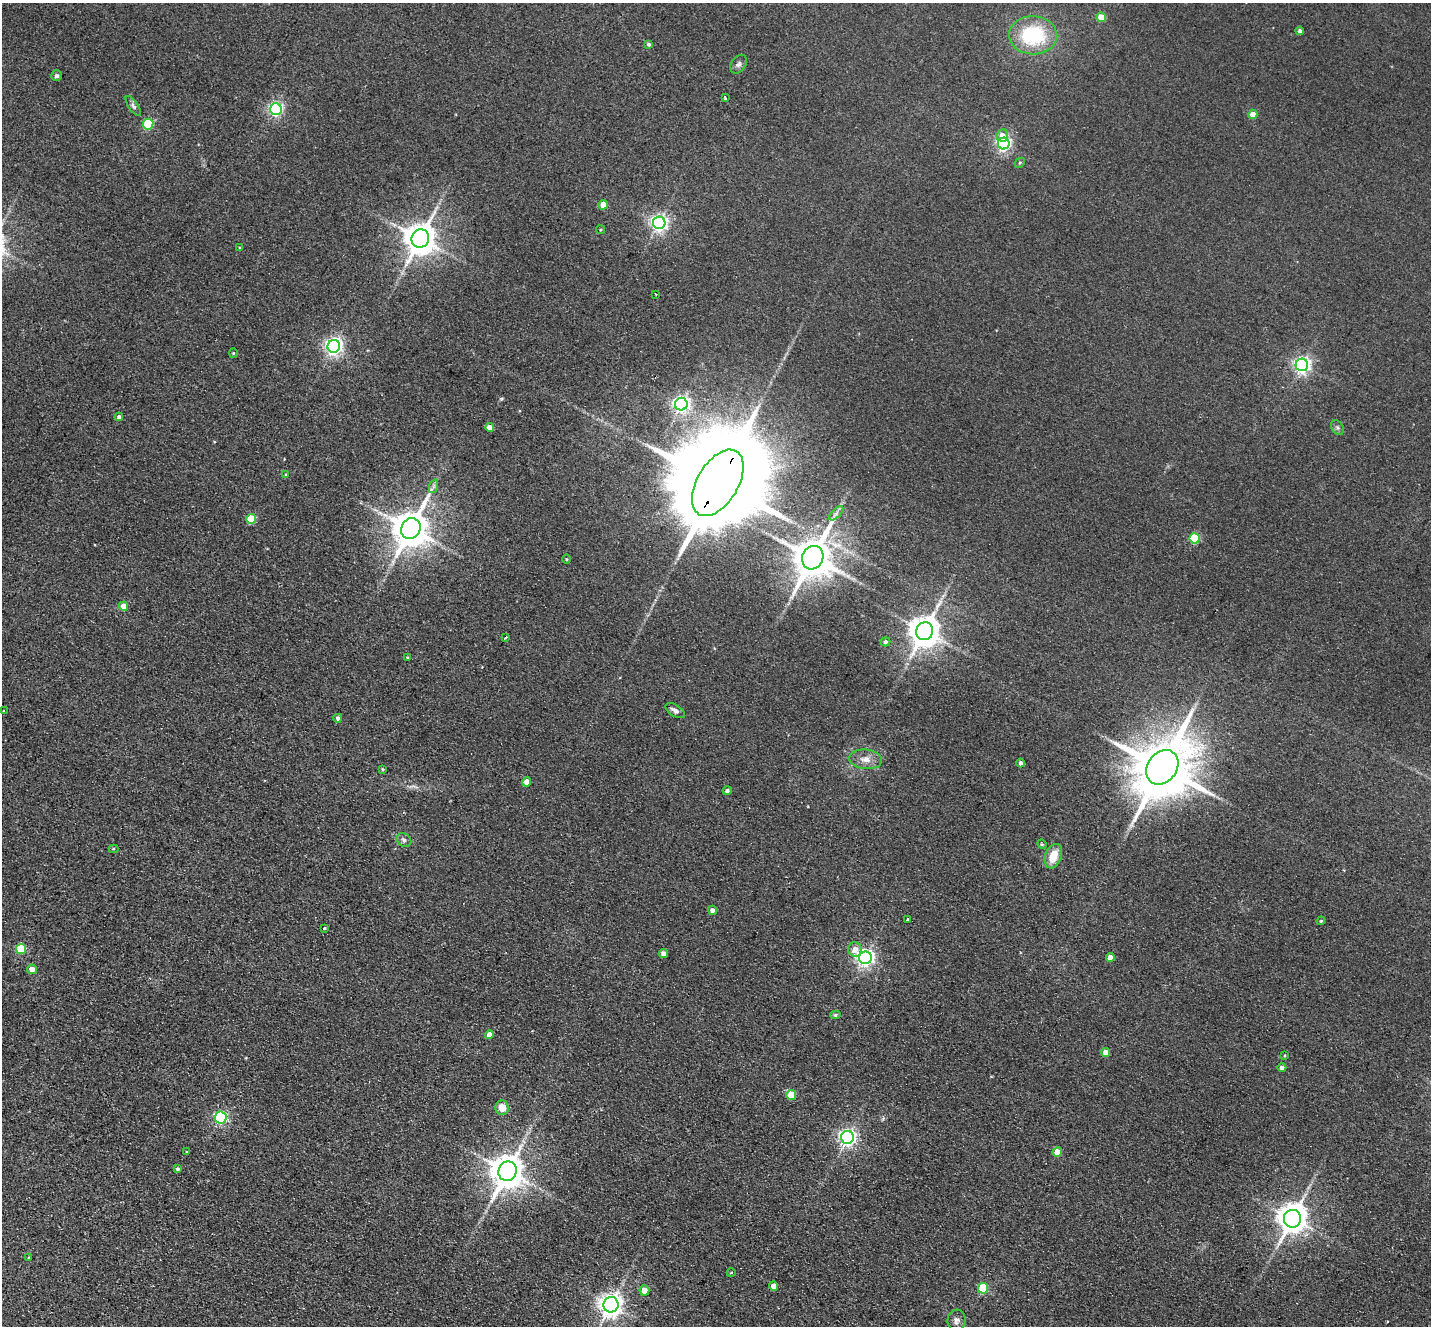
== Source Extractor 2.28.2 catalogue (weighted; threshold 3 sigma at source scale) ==
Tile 7 of 4 x 4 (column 3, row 2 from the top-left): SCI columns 2887-4315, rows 2983-4306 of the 5774 x 5829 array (HDU 1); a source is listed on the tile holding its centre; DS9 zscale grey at full resolution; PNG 1433 x 1328 px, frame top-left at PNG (2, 3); each listed source drawn as its Kron ellipse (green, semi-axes under 4 px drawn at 4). Shown black and unused: <1% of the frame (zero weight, under 2 of 3 exposures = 3% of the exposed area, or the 3 px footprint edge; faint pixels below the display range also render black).
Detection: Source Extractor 2.28.2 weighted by HDU 2 'WHT'; one run over the whole footprint, this tile lists its part. Background 0.088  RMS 0.012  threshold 0.0529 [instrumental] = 3 sigma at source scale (4.5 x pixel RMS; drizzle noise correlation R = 1.50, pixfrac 1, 0.05/0.05 arcsec/px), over >= 5 px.
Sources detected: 86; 1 inside a brighter object's white glare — neither listed nor drawn; the other 85 listed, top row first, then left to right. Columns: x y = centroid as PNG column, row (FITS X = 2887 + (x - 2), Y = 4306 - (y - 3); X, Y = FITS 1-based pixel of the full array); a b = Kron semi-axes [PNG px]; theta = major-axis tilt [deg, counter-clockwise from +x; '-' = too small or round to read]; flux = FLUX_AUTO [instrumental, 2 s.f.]
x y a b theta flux
1101 17 5 4 - 27
1300 31 4 4 - 2.8
1033 35 24 19 -2 84
649 44 4 4 - 2.4
738 64 10 7 54 3.9
56 76 5 5 - 2.3
725 98 3 3 - 2.1
133 106 12 4 -55 3.1
276 109 6 6 - 240
1253 114 4 4 - 16
148 124 5 5 - 76
1002 135 6 5 - 9.7
1004 144 6 6 - 270
1020 163 5 3 - 1.4
603 205 4 4 - 18
659 223 6 6 - 410
601 230 4 4 - 1.4
420 239 9 8 - 2100
240 248 4 3 - 1.2
655 294 3 2 - 0.92
334 346 6 6 - 450
233 353 4 4 - 1.2
1302 365 6 6 - 390
681 404 6 6 - 370
119 417 4 4 - 2.9
490 427 4 4 - 9.4
1337 428 8 5 -56 2.7
286 475 4 4 - 1.3
718 483 37 20 59 33000
434 486 7 4 71 2.3
836 513 9 3 45 2.9
251 519 5 5 - 42
411 529 11 9 60 3100
1195 538 5 5 - 64
813 558 12 10 64 3700
566 559 5 3 - 0.92
124 606 4 4 - 16
925 631 9 8 - 1900
505 637 3 3 - 3.1
885 642 5 4 - 2.9
407 657 4 3 - 1
4 711 3 2 - 0.79
675 711 11 5 -32 4.9
338 718 4 4 - 2.5
865 759 17 9 -6 10
1021 763 4 4 - 2.9
1162 767 18 14 55 8900
383 769 3 3 - 1.1
527 782 4 4 - 13
727 790 4 4 - 3.1
404 840 8 6 -33 3.3
1042 844 5 4 - 1.5
113 849 5 4 - 1.3
1053 856 12 8 70 20
712 910 5 4 - 5.1
908 920 3 3 - 3.9
1321 921 4 3 - 1.2
324 928 3 3 - 8.1
21 949 5 5 - 58
855 949 7 7 - 9.5
664 953 4 4 - 8.4
865 958 6 6 - 430
1110 958 4 4 - 8.3
32 969 5 4 - 10
835 1015 5 4 - 1.8
489 1035 4 4 - 10
1106 1052 4 4 - 13
1285 1055 3 2 - 0.95
1282 1068 4 4 - 3.3
791 1095 5 5 - 29
502 1108 7 6 - 14
221 1117 6 6 - 150
847 1137 6 6 - 430
187 1152 4 3 - 1.2
1057 1152 5 4 - 21
178 1169 4 4 - 2.4
508 1171 10 9 - 2400
1292 1219 9 8 - 1500
29 1258 4 3 - 1.3
731 1273 4 3 - 0.73
774 1286 5 4 - 7.5
983 1288 5 5 - 64
644 1290 5 5 - 12
611 1305 8 7 - 910
956 1320 11 9 82 5.3
Overlapping masked pixels (flux is a lower limit): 1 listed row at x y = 718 483